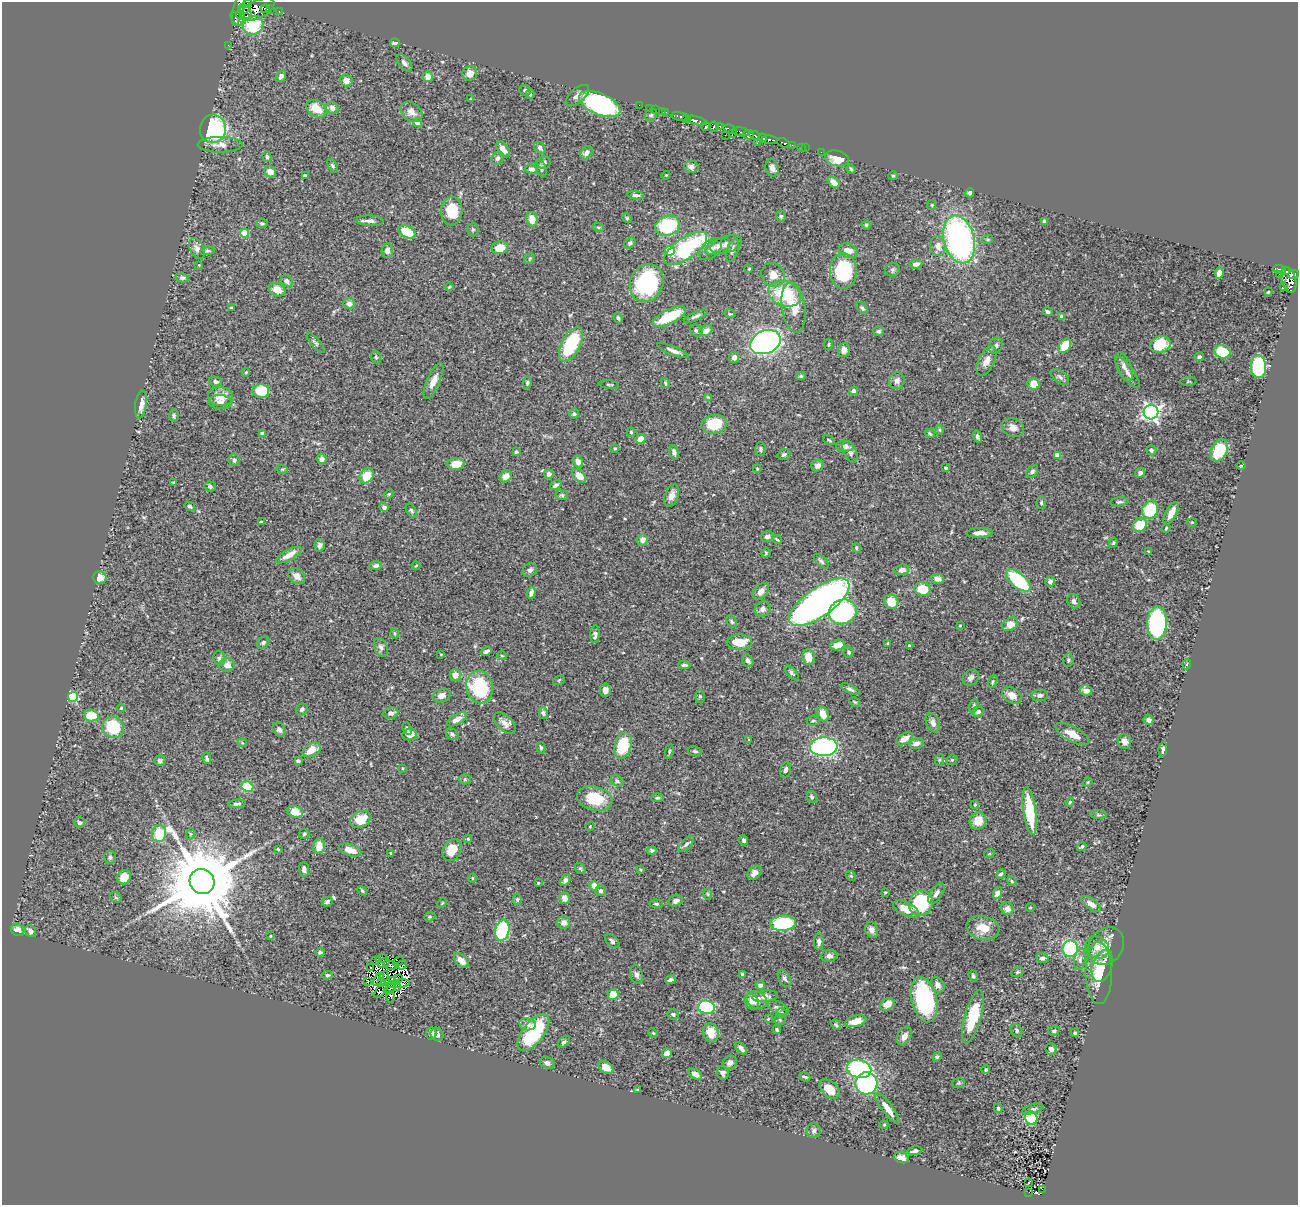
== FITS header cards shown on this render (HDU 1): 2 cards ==
NAXIS1  =                 1296
NAXIS2  =                 1203

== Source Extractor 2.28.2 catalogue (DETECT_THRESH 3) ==
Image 1296 x 1203 px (HDU 1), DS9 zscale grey, 1 PNG px = 1 image px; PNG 1300 x 1207 px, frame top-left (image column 1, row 1203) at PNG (2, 2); each listed source drawn as its Kron ellipse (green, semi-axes under 4 px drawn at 4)
Background 0.496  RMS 0.02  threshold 0.0613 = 3 sigma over >= 5 px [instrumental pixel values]
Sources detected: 505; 11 with non-positive FLUX_AUTO (blend fragments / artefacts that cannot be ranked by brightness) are neither listed nor drawn; the other 494 listed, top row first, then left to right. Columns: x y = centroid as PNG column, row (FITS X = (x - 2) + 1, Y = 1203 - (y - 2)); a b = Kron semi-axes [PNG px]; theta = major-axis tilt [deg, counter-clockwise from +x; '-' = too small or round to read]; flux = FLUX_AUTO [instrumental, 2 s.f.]
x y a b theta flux
246 7 9 4 57 1100
239 8 18 5 76 2200
265 8 5 3 - 110
258 9 18 9 26 1600
270 9 3 3 - 130
245 11 8 6 -53 1000
279 11 2 2 - 2.2
241 16 4 3 - 310
237 19 8 5 -45 300
253 25 10 9 - 39
395 43 4 4 - 5.9
228 45 2 2 - 5.7
404 63 10 5 -49 4.6
470 73 7 7 - 10
281 76 6 4 59 4.7
428 77 5 5 - 12
346 80 6 6 - 7.6
525 90 6 5 - 3.1
530 94 5 4 - 2
577 96 14 7 41 7.4
470 99 4 2 - 0.95
600 104 22 10 -23 270
639 105 2 2 - 12
332 108 6 6 - 5.5
650 108 3 2 - 17
316 109 11 7 -35 25
655 110 2 2 - 11
662 111 2 2 - 13
412 112 12 9 -40 9.3
666 112 2 2 - 5.8
651 115 7 5 38 2.7
680 117 9 3 -12 300
687 118 4 3 - 380
696 121 11 3 -14 570
417 123 4 4 - 8.7
706 126 4 4 - 220
720 126 3 3 - 45
714 127 5 4 - 130
213 129 14 13 - 150
730 129 7 4 -18 220
741 132 9 3 -9 240
732 134 3 3 - 40
725 135 2 2 - 17
748 135 6 4 -12 1200
754 135 5 3 - 260
763 138 4 3 - 150
770 140 8 3 -8 580
757 143 2 2 - 13
784 143 6 3 -23 120
220 145 22 8 0 13
792 145 2 2 - 6.8
801 147 2 2 - 12
540 148 7 5 -42 3
805 148 2 2 - 4
503 149 9 5 -55 11
821 152 2 2 - 6.5
586 153 7 5 53 5.2
267 157 5 4 - 2.4
497 158 7 6 - 3.7
837 158 12 7 -14 21
544 163 7 6 - 3.4
333 166 7 4 -62 2.3
691 167 7 6 - 5.7
541 168 9 5 -72 3.4
772 168 9 6 -71 6.3
531 169 6 5 - 5
851 169 5 3 - 2
270 172 6 5 - 10
305 175 4 2 - 1.8
666 175 4 3 - 1.2
893 176 5 4 - 1.6
834 182 7 4 -41 10
970 193 4 4 - 3.1
636 195 8 4 -6 3.9
932 205 5 4 - 1.6
452 211 14 10 87 46
781 216 5 5 - 1.9
627 218 5 4 - 1.6
532 219 7 5 -74 15
370 221 13 5 -3 5.4
1044 221 4 3 - 3.1
262 223 5 4 - 2.7
866 225 4 4 - 1.8
668 226 12 10 18 77
598 227 6 3 -18 1.5
473 230 7 5 88 2.2
407 232 9 6 -26 37
245 233 4 4 - 39
959 239 24 15 -76 360
988 239 5 3 - 1.5
630 243 6 5 - 3
726 244 16 8 17 8.3
718 246 13 7 23 7.5
938 246 10 8 -82 10
197 248 11 7 -62 6.4
500 248 8 6 15 21
686 248 25 10 34 150
711 249 13 8 44 7.3
733 250 12 5 71 4.5
207 251 7 4 6 2.2
387 251 7 6 - 7.5
670 251 5 5 - 48
849 251 10 6 -24 12
530 258 6 4 44 2.1
916 264 6 4 7 6.5
199 265 3 3 - 0.86
749 269 3 2 - 1.3
1279 269 7 3 -9 140
892 270 7 6 - 3.4
1286 270 4 2 - 50
843 271 18 13 -89 86
1219 273 6 4 81 9
1279 274 2 2 - 4.4
1294 274 5 4 - 380
773 275 12 11 - 11
182 278 6 4 -13 2.7
1289 280 13 7 -76 550
287 281 6 5 - 6.1
647 283 19 16 62 130
449 287 4 3 - 1.6
1284 287 3 2 - 1.6
277 290 8 6 -21 16
1268 292 3 3 - 1.6
785 294 17 12 -20 66
349 304 6 5 - 7.7
794 307 25 11 -82 29
231 308 3 3 - 2.2
862 308 7 5 -52 2.9
1048 312 5 4 - 3.7
730 314 5 3 - 1.3
696 316 13 4 24 3.9
1061 316 4 4 - 1.9
669 317 18 7 26 54
618 318 5 4 - 2.6
696 331 6 5 - 3.1
706 331 7 5 28 9.3
879 331 5 5 - 2.3
765 342 16 11 23 460
316 343 12 4 -48 2.9
571 344 19 9 62 80
828 344 5 3 - 1.2
1160 344 10 8 16 58
996 346 8 6 62 4.2
1065 346 8 5 55 29
844 350 7 6 - 6.8
673 351 17 4 -22 6
1222 352 8 6 -14 54
376 357 6 4 -68 2
734 357 5 5 - 5
1199 357 5 4 - 2.4
986 361 16 8 64 12
1124 367 15 7 -68 7.9
1258 367 11 7 -89 130
246 372 4 3 - 1.2
1127 372 18 6 -53 8.4
801 376 5 4 - 2.1
1060 377 10 6 -37 4.2
433 381 19 6 66 12
897 381 8 7 - 6.6
1188 381 8 3 3 1.5
216 382 7 5 -12 3
527 383 6 4 81 2.1
665 383 5 3 - 1.9
1034 384 6 6 - 19
609 385 10 3 -8 1.7
261 391 8 7 - 39
854 391 4 4 - 12
220 397 12 9 -3 16
708 397 3 3 - 0.98
220 402 11 7 -3 6
141 405 14 5 82 13
1151 412 7 7 - 500
574 414 5 5 - 2.6
174 416 6 5 - 2.1
714 424 13 9 8 44
1013 427 11 9 -23 8.7
939 430 5 4 - 1.6
631 432 4 4 - 1.6
930 433 5 4 - 1.9
262 434 4 4 - 7.6
977 436 6 4 -73 4
641 439 5 4 - 15
829 440 6 3 -33 1.6
845 446 9 5 -3 6
615 449 3 3 - 1.2
761 449 7 5 -88 3.3
1151 450 5 5 - 3
1219 451 12 8 62 53
516 452 4 3 - 1.9
674 452 7 4 -75 4.1
850 452 11 6 -65 6.2
784 455 6 5 - 2.6
1057 455 4 4 - 14
322 459 5 5 - 5.9
234 460 6 5 - 4
578 462 6 5 - 9.1
456 464 8 6 2 19
818 466 6 5 - 5.9
1241 466 4 3 - 1
946 468 3 3 - 2
282 469 6 4 -17 1.5
757 469 4 3 - 1.2
1032 471 7 5 51 3.3
1140 473 5 4 - 3.5
549 474 5 5 - 7.3
366 476 8 6 55 25
506 476 7 5 46 11
579 476 8 5 -47 14
173 483 4 3 - 1.6
556 485 6 4 35 3.6
210 487 6 5 - 3.1
389 494 6 3 44 1.6
562 495 6 5 - 2.1
672 495 11 6 70 9.1
1119 502 9 4 7 2.5
1041 503 6 5 - 2.4
190 506 5 4 - 2.8
384 507 5 4 - 3.1
1150 510 9 7 63 80
411 511 7 5 -60 2.8
1171 513 12 5 62 15
261 522 3 3 - 2.2
1192 522 4 4 - 1.5
1140 525 7 6 - 30
1166 528 4 3 - 1.4
980 533 13 5 2 8.2
767 537 6 5 - 3.9
777 539 5 3 - 1.6
643 540 6 5 - 8.8
1113 543 5 3 - 1.8
320 545 6 5 - 4.5
856 548 5 4 - 1.7
1148 551 2 2 - 0.79
766 553 5 4 - 1.6
289 555 14 5 29 12
821 561 9 4 -42 3.2
416 565 4 3 - 1.3
376 566 6 4 9 3.3
530 570 7 6 - 3.7
902 570 7 5 6 7.6
297 576 9 7 -42 8.8
99 578 7 6 - 12
938 579 6 5 - 6.2
1018 580 15 7 -39 98
1050 582 5 4 - 4.6
923 589 8 7 - 28
761 591 10 6 47 7.7
531 593 6 4 71 4.9
1074 601 7 6 - 4.6
819 602 36 14 35 750
891 602 7 7 - 19
763 609 8 7 - 5.4
843 612 14 12 21 220
732 621 7 4 -53 2.2
1157 623 17 10 87 150
1010 624 8 6 32 17
960 626 3 2 - 1
395 634 5 3 - 1.6
595 634 9 4 85 4.6
263 642 7 5 35 2.8
739 642 13 7 1 27
888 644 3 3 - 1.8
837 645 7 5 13 11
909 645 3 3 - 2.1
381 647 10 6 -64 5.1
486 652 5 4 - 3.2
848 652 5 5 - 2.5
441 654 3 3 - 1.1
502 656 5 3 - 1.1
808 657 7 6 - 17
219 658 7 5 -75 3.1
1068 660 7 5 81 2.5
748 661 7 5 -59 4.4
1187 664 5 3 - 1.2
227 665 7 7 - 8.8
684 665 6 3 -1 2.6
792 673 9 4 -46 2.9
455 675 6 5 - 11
971 678 9 7 42 4.8
559 680 6 4 19 1.3
993 682 7 4 71 1.9
480 687 16 13 -79 110
850 689 10 4 -26 3.3
605 690 6 5 - 6.1
1086 691 6 5 - 7.6
442 695 9 6 19 7.2
1012 695 10 7 -29 13
1040 695 8 5 7 4.1
700 696 6 5 - 2.1
73 697 5 5 - 100
855 702 6 3 -35 1.5
974 706 7 4 71 1.9
121 708 4 4 - 1.3
302 709 6 5 - 3.1
978 711 6 5 - 4.3
391 713 7 5 11 5.3
543 713 6 4 -74 3.6
823 714 7 5 -67 17
91 716 7 6 - 29
457 719 11 5 29 9.3
1149 720 5 5 - 4.7
813 721 6 5 - 2.7
505 723 13 7 -45 9.7
933 723 10 6 -69 7.9
113 727 11 10 - 61
407 728 6 3 -66 1.8
279 730 7 6 - 3.7
410 734 7 6 - 7.6
452 734 6 5 - 2.7
1072 734 18 7 -28 19
749 739 4 2 - 0.83
905 739 9 5 30 12
1124 741 7 6 - 8.4
242 743 4 4 - 1.4
916 743 7 5 16 7
623 745 13 8 73 64
824 747 14 9 2 310
541 748 6 4 -76 2.1
1163 749 7 3 82 2.8
312 750 10 6 30 15
669 751 7 3 81 1.9
695 751 7 5 -11 2.8
207 758 6 4 -80 2.3
939 760 6 4 71 1.9
952 760 6 5 - 2.2
160 761 6 5 - 3.3
298 761 4 4 - 3.3
403 768 3 2 - 1.3
785 770 8 5 74 4.4
465 779 5 5 - 1.8
617 781 7 5 -31 3.3
1088 782 5 3 - 1.4
247 787 6 5 - 51
812 797 6 5 - 3.1
657 798 6 4 6 1.9
595 799 18 12 -14 44
1070 802 4 4 - 1.9
237 804 9 4 5 3.3
975 805 4 3 - 1.7
1030 811 24 6 -82 63
295 812 8 5 -16 22
1099 815 8 4 -1 2.1
361 819 11 7 26 27
978 821 9 8 - 18
79 823 5 5 - 3
590 826 4 3 - 1
159 834 8 7 - 39
190 834 6 4 73 1.6
304 834 5 5 - 2.1
468 839 4 4 - 1.3
744 840 5 4 - 3.2
686 844 10 4 45 3.4
319 846 8 5 81 15
1082 847 5 2 - 2.2
278 849 4 3 - 1.6
350 850 11 6 -18 15
452 850 11 9 64 24
652 850 4 4 - 2.4
391 853 3 3 - 1.4
989 854 5 3 - 1.2
110 857 7 5 85 2.8
580 868 6 4 -51 1.9
304 869 7 5 -87 4.3
641 870 4 3 - 1.2
755 873 8 6 42 7.8
1001 874 5 4 - 2.7
851 876 5 4 - 1.8
124 877 7 6 - 18
472 878 4 3 - 1.2
565 880 6 5 - 5
202 881 13 12 - 22000
1012 881 5 4 - 1.6
538 883 3 3 - 1.8
594 886 5 4 - 15
362 891 5 3 - 2.1
601 891 5 5 - 3.3
885 892 3 2 - 1.3
936 893 11 6 57 5.9
997 893 6 4 65 8
708 894 6 4 -88 1.4
116 897 6 4 -31 2.2
565 898 6 5 - 9.3
517 899 5 4 - 2
676 901 7 5 22 4.1
327 902 5 4 - 3.3
442 903 5 3 - 1.3
921 903 13 11 59 92
656 904 7 4 -5 2.1
1091 904 11 5 -35 8.2
1030 908 4 3 - 1
906 909 14 6 -26 20
1007 909 6 6 - 7.4
430 917 6 4 21 1.9
564 922 6 6 - 7.2
783 923 13 7 5 110
983 928 17 12 -12 21
18 930 7 6 - 10
502 930 11 7 79 130
872 930 8 6 -69 5.8
30 931 6 5 - 6.2
270 936 4 2 - 0.97
612 941 8 5 -45 3.6
819 942 8 5 90 4.6
1106 946 20 16 50 20
1097 947 12 10 -30 12
1070 949 8 7 - 130
320 952 4 4 - 2.9
829 956 8 6 7 6
381 958 5 2 - 4.5
1042 958 6 5 - 4
1080 959 11 5 80 5
461 960 9 5 -46 10
376 961 2 2 - 1.6
398 961 6 2 48 0.37
384 963 6 3 30 3.5
390 965 7 3 -11 2
402 965 4 2 - 2.3
1102 966 17 10 71 23
371 967 3 2 - 0.48
1017 972 6 5 - 2
1099 973 31 13 -90 43
637 974 9 6 -77 4.6
327 975 5 4 - 1.8
743 975 4 3 - 4.2
384 976 5 3 - 0.74
973 976 6 4 -71 2.1
398 978 3 2 - 0.45
785 978 9 5 -59 4.2
379 979 7 4 55 0.9
393 980 3 2 - 2.2
670 980 5 4 - 3.6
368 981 3 2 - 1.5
382 982 4 2 - 2.9
399 984 11 3 6 1.9
760 985 4 4 - 4.5
938 985 8 6 -52 5.6
397 987 4 2 - 1.7
389 989 7 2 38 1.8
381 991 9 3 45 0.22
613 994 5 5 - 19
765 996 13 5 7 9.1
390 997 6 4 -87 1.5
756 1000 11 8 -22 13
924 1000 23 12 -76 170
752 1002 8 6 -60 9.5
887 1004 8 6 26 11
706 1007 8 6 -9 120
778 1008 11 6 -27 4.6
782 1013 5 4 - 2.2
673 1014 5 5 - 3.2
973 1017 27 8 74 56
768 1019 4 3 - 0.91
780 1020 6 5 - 2.1
856 1021 11 5 13 18
527 1024 8 6 -9 5.9
836 1025 5 4 - 1.9
777 1030 4 3 - 2.2
1017 1031 7 5 -55 3.2
1054 1031 6 4 17 2.7
533 1032 22 10 52 110
653 1033 5 3 - 1.4
711 1033 9 7 -73 21
1075 1033 4 3 - 1.7
431 1034 6 5 - 5.5
437 1034 7 6 - 5
904 1036 10 6 58 8
564 1042 7 4 44 3.4
741 1048 7 4 -48 5.7
1051 1049 6 5 - 5
667 1053 5 5 - 9.5
937 1057 5 4 - 1.6
547 1063 8 5 -22 4.1
730 1063 7 6 - 6
606 1067 8 6 -33 13
859 1069 12 9 -13 170
986 1070 4 4 - 1.9
723 1073 7 5 -64 3.6
695 1074 7 4 -31 6.8
805 1077 5 2 - 1.9
866 1083 11 11 - 200
959 1083 6 5 - 1.8
829 1089 12 7 -42 21
637 1090 3 2 - 1.2
887 1108 18 5 -53 14
998 1108 5 4 - 2.2
1033 1109 11 4 16 3.6
1031 1118 7 6 - 56
884 1125 4 4 - 1.4
814 1131 7 7 - 3.6
915 1151 7 4 11 3.8
902 1158 7 5 -18 7.7
1029 1182 3 2 - 1.6
1042 1189 3 3 - 7.8
1029 1192 3 2 - 2.7
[11 non-positive-flux detections neither listed nor drawn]